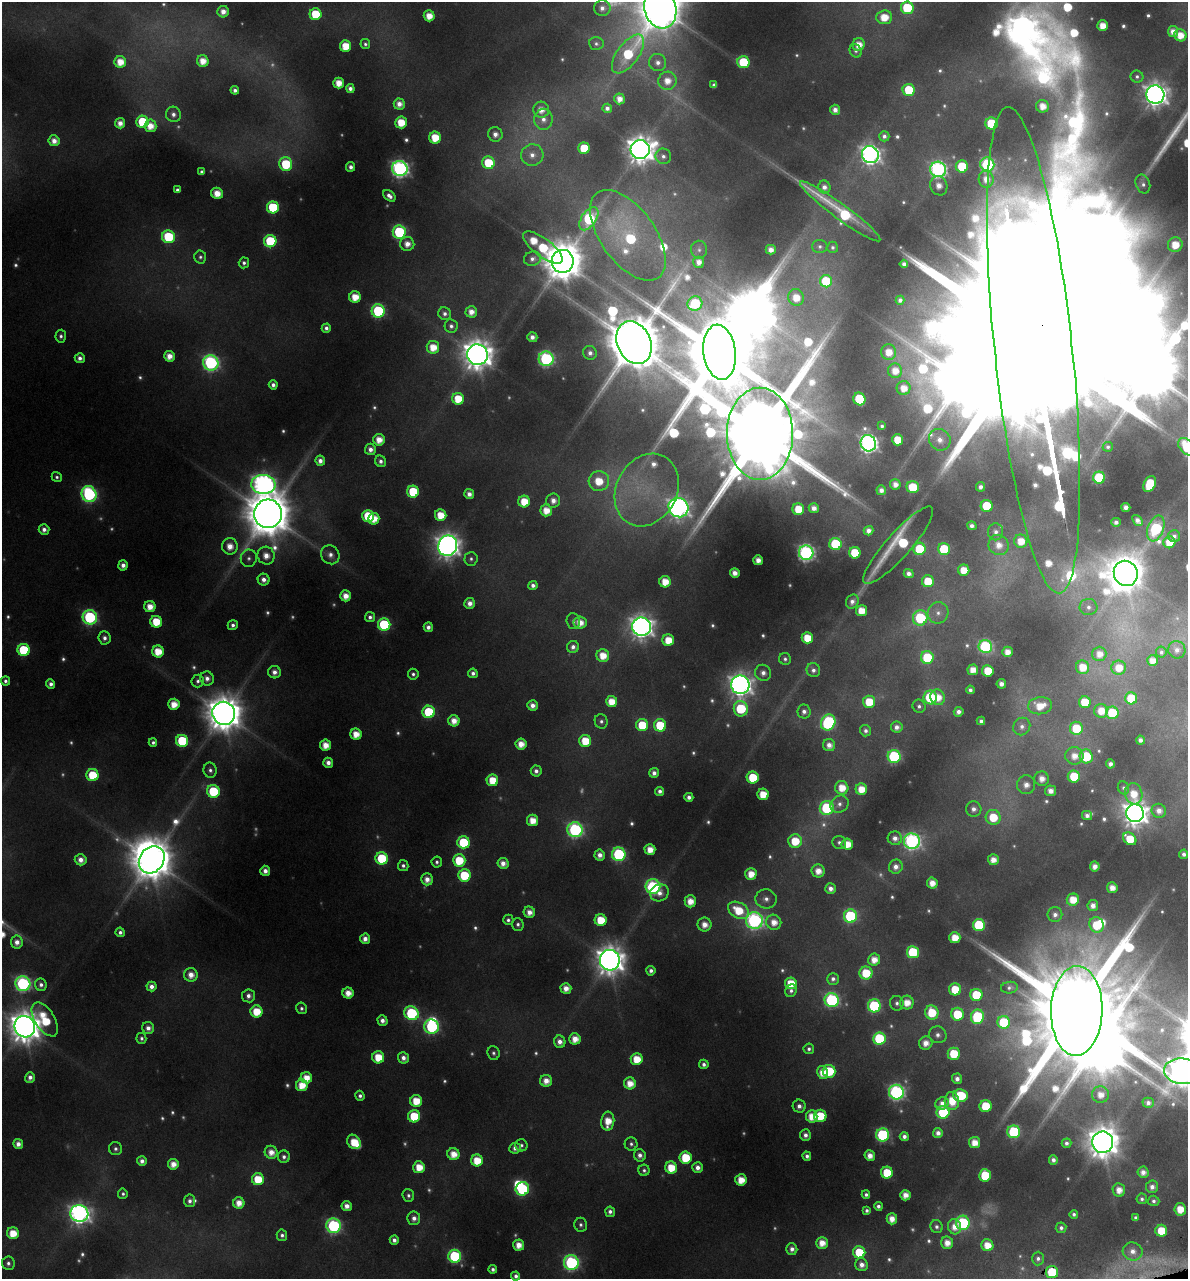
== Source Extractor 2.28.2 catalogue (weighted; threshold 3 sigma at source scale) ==
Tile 6 of 4 x 4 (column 2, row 2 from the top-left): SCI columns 1289-2474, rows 2559-3835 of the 4896 x 5150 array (HDU 1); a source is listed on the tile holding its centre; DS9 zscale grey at full resolution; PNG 1190 x 1281 px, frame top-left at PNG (2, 2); each listed source drawn as its Kron ellipse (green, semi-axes under 4 px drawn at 4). Shown black and unused: <1% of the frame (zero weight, under 4 of 8 exposures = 2% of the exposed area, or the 3 px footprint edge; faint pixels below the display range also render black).
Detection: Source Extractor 2.28.2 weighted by HDU 2 'WHT'; one run over the whole footprint, this tile lists its part. Background -0.0182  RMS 0.0096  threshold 0.0393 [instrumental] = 3 sigma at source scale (4.09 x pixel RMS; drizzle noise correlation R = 1.36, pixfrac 0.8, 0.0396/0.0396 arcsec/px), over >= 5 px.
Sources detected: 643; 74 too faint to see at this stretch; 11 inside a brighter object's white glare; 1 long thin detection or spike segment (spike, bleed or trail) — neither listed nor drawn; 12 inside a brighter listed object's ellipse — not listed separately; of the other 545, all 500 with FLUX_AUTO >= 2.7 (the completeness limit of this list) listed and drawn (45 fainter detections not listed), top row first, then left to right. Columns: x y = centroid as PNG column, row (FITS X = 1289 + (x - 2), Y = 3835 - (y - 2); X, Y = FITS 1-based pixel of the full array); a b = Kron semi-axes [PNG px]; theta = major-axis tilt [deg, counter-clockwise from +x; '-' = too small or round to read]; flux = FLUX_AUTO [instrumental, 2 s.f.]
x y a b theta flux
602 8 8 8 - 6.7
660 8 20 15 -75 4700
907 8 6 6 - 62
223 12 6 5 - 9.8
315 14 6 6 - 47
429 16 5 5 - 17
884 17 8 7 - 24
1103 26 5 5 - 18
1173 31 5 5 - 11
1180 35 6 6 - 19
365 44 5 5 - 2.7
596 44 7 6 - 3.2
858 45 6 6 - 16
345 46 5 5 - 27
856 51 7 6 - 3.5
628 54 23 10 53 70
203 61 6 5 - 17
120 62 6 5 - 19
658 62 9 8 - 7.3
743 62 6 6 - 69
1137 77 6 6 - 2.9
667 81 9 9 - 17
339 83 5 5 - 18
714 85 4 4 - 3.6
350 89 4 4 - 5.7
235 90 4 4 - 4.7
909 90 6 6 - 53
1155 95 9 9 - 1100
619 99 5 5 - 11
399 104 5 5 - 10
1043 106 6 6 - 15
607 108 4 4 - 5.4
541 110 8 8 - 13
835 110 5 5 - 8.2
173 114 8 7 - 5.8
543 119 10 9 - 8.9
142 122 6 6 - 56
401 122 6 6 - 26
120 123 5 5 - 11
991 124 6 6 - 70
150 126 6 6 - 18
495 134 7 7 - 8.1
884 136 5 5 - 4.5
435 138 6 6 - 28
54 141 5 5 - 11
584 148 6 5 - 42
640 150 10 9 - 1600
532 155 11 10 - 11
870 155 9 8 - 620
663 156 8 7 - 5.2
488 163 6 6 - 45
286 164 7 6 - 69
987 164 7 7 - 190
962 166 6 6 - 53
351 167 5 4 - 5.7
400 169 8 7 - 440
938 169 8 7 - 360
201 172 4 3 - 2.7
986 179 8 7 - 12
1143 184 10 7 -68 4.5
939 186 10 8 -69 13
824 187 6 6 - 7.3
177 190 4 4 - 3.1
217 193 6 5 - 18
389 196 7 5 -40 6.7
273 207 6 6 - 82
840 211 49 7 -36 110
589 219 13 7 57 120
399 232 7 6 - 120
628 235 52 27 -54 140
168 237 6 6 - 72
270 241 6 6 - 85
407 244 7 7 - 12
1175 245 7 7 - 24
820 246 7 6 - 3.1
833 247 6 5 - 3
543 248 24 9 -37 84
699 250 9 8 - 3.8
771 250 5 5 - 9.5
200 257 6 6 - 3.1
532 259 8 7 - 5.7
563 261 11 11 - 3800
699 262 5 5 - 9.9
244 263 5 5 - 3.7
904 264 4 4 - 5.5
826 281 6 6 - 60
355 297 6 5 - 22
796 297 8 8 - 20
900 300 4 4 - 5
695 303 7 7 - 78
378 311 7 6 - 130
471 312 6 5 - 12
445 314 6 6 - 4.6
451 326 7 6 - 4.5
326 328 4 4 - 4.9
61 336 6 5 - 3.5
532 337 5 5 - 7.8
634 343 22 16 -65 9000
433 347 6 6 - 22
1033 350 244 39 -84 220000
720 352 28 16 -83 22000
889 352 8 7 - 17
590 353 7 6 - 5.8
477 355 10 10 - 2000
169 356 5 5 - 13
80 358 5 5 - 5.9
546 359 7 7 - 230
211 363 8 7 - 280
895 371 7 7 - 17
273 385 4 4 - 5.4
904 388 7 7 - 16
458 399 6 6 - 30
859 399 6 6 - 73
882 426 4 4 - 2.8
760 434 46 33 -90 30000
379 440 6 6 - 17
898 440 5 5 - 33
940 440 11 10 - 12
868 443 8 7 - 500
1108 447 5 5 - 2.9
1187 447 10 7 -46 67
370 449 6 5 - 7.6
320 461 5 4 - 7.1
381 461 6 5 - 4.8
57 477 5 4 - 2.8
1099 478 6 6 - 89
599 481 10 10 - 32
263 484 12 9 -4 700
895 484 5 5 - 9.8
1150 484 8 5 65 53
913 487 6 6 - 42
980 487 5 4 - 5.7
647 490 38 30 62 90
881 490 5 5 - 7.4
413 492 6 6 - 59
89 494 8 7 - 220
469 494 5 5 - 8.2
524 501 6 6 - 27
553 501 7 7 - 9.1
987 506 6 6 - 52
1126 507 4 4 - 8.3
678 508 10 9 - 740
814 508 5 5 - 9.2
798 509 6 6 - 29
546 510 6 6 - 19
268 514 14 14 - 5700
441 515 6 5 - 25
368 516 6 6 - 52
374 519 6 5 - 21
1137 520 6 4 -50 7.5
1116 522 4 4 - 5.3
972 526 5 4 - 5.4
1156 528 13 8 69 170
44 529 5 5 - 6.8
869 531 5 4 - 7.9
996 532 8 7 - 5.8
1174 536 6 6 - 4.3
1021 541 6 6 - 20
1169 542 6 6 - 22
835 544 6 6 - 100
898 545 50 12 48 82
999 545 10 10 - 15
230 546 8 8 - 15
448 546 10 9 - 1100
919 549 6 6 - 47
944 549 6 6 - 63
806 553 7 7 - 360
855 553 6 5 - 44
330 555 10 9 - 7.4
266 556 9 8 - 14
249 558 9 8 - 4.9
471 559 7 6 - 3.2
758 560 5 5 - 12
123 565 5 5 - 7.5
964 570 5 5 - 20
735 573 5 5 - 11
909 573 5 4 - 6.5
1126 573 13 12 - 2700
264 580 6 6 - 7.4
928 581 6 6 - 32
665 582 6 5 - 22
533 585 4 4 - 5.4
346 596 5 5 - 14
852 602 7 6 - 6
470 603 5 5 - 9.5
150 607 5 5 - 17
1088 607 9 8 - 6.1
861 611 5 5 - 22
938 613 11 10 - 8.6
90 617 7 7 - 190
370 617 5 5 - 4.4
920 618 7 7 - 93
573 621 8 6 -86 3.7
156 622 6 6 - 35
580 623 6 6 - 17
233 625 5 4 - 4.5
384 625 6 6 - 110
428 627 5 4 - 6.4
641 627 9 9 - 950
104 638 6 6 - 5.4
807 638 6 5 - 30
668 640 6 6 - 24
573 647 6 6 - 5.6
985 647 7 6 - 170
24 650 6 6 - 77
1177 650 9 8 - 7.3
158 651 6 6 - 26
1007 652 5 5 - 12
1161 652 5 5 - 3.2
1099 654 7 7 - 13
603 656 6 6 - 22
927 657 6 6 - 66
785 659 6 5 - 3.2
1152 660 5 5 - 13
1082 667 7 6 - 21
1119 668 7 7 - 20
813 670 7 6 - 5.2
973 670 5 5 - 16
988 671 5 5 - 34
274 672 6 6 - 7.9
473 673 5 4 - 5.3
763 673 8 8 - 7.4
413 674 5 5 - 3.5
207 678 7 6 - 7.3
5 681 4 4 - 3.8
198 681 6 6 - 3.8
51 684 5 4 - 5.7
1001 684 5 4 - 8
740 685 9 9 - 980
970 690 4 4 - 4.2
930 697 7 6 - 92
938 697 8 7 - 18
1131 698 6 6 - 51
612 702 5 5 - 23
869 702 6 6 - 32
1085 702 6 6 - 34
174 704 5 5 - 19
532 705 5 5 - 8.6
919 706 7 6 - 3.7
1040 706 12 8 6 23
741 709 8 7 - 72
804 711 7 6 - 5.9
1101 711 7 7 - 19
429 712 6 6 - 72
959 712 5 5 - 6.7
224 713 12 11 - 3100
1112 713 6 6 - 70
454 721 6 5 - 15
601 721 7 6 - 3.7
981 721 4 4 - 3.8
828 722 8 7 - 160
642 725 6 6 - 44
660 725 6 6 - 51
1022 726 9 8 - 6.7
897 727 6 5 - 7.1
1076 728 6 6 - 47
866 731 6 5 - 4.3
356 734 5 5 - 19
1140 740 4 4 - 6
182 741 6 6 - 83
585 741 6 6 - 32
153 742 4 4 - 3
521 744 5 5 - 16
325 745 5 5 - 18
829 745 6 6 - 9.3
894 756 6 6 - 140
1074 756 9 8 - 15
1086 756 7 6 - 63
328 763 5 5 - 8.1
1110 764 4 4 - 6
210 770 7 6 - 4.3
536 771 5 5 - 5.5
654 773 5 5 - 6.5
92 775 6 6 - 44
1074 776 6 6 - 46
753 778 6 6 - 48
1042 779 7 7 - 13
492 780 6 6 - 29
1026 785 9 9 - 12
842 788 7 6 - 21
1123 788 7 5 -66 2.8
861 789 6 5 - 21
213 791 6 6 - 71
660 791 4 4 - 5.3
1051 791 6 5 - 10
763 794 5 5 - 26
1134 794 11 8 -80 22
689 797 4 4 - 5.9
839 804 9 8 - 5.9
827 808 7 7 - 120
974 809 7 7 - 7
1159 811 7 7 - 9.4
1135 813 9 8 - 1300
1087 815 5 4 - 5.6
993 817 7 7 - 38
533 820 6 5 - 19
575 830 7 7 - 260
895 838 7 7 - 8
1130 839 7 5 -41 32
795 841 7 6 - 35
912 841 8 7 - 360
463 842 6 6 - 71
839 842 7 6 - 3.9
847 844 6 5 - 20
650 849 5 5 - 17
619 854 7 6 - 160
1184 854 4 4 - 5.2
600 855 5 5 - 8.9
382 858 6 6 - 77
81 860 6 5 - 9.9
152 860 14 12 53 4200
459 860 6 6 - 41
993 860 5 5 - 12
437 862 5 5 - 3.2
503 863 5 5 - 10
403 866 5 5 - 4
1095 866 5 5 - 10
896 867 7 7 - 8.4
265 871 5 5 - 7.9
818 871 6 6 - 14
751 874 6 5 - 19
464 875 6 6 - 55
427 879 6 6 - 11
932 883 5 5 - 14
653 887 7 7 - 190
1112 888 5 5 - 13
830 889 5 5 - 7.7
659 893 9 8 - 9.4
766 899 11 9 -6 7.8
1073 900 6 6 - 22
690 901 6 5 - 17
1093 906 5 5 - 8.9
738 910 11 7 -30 37
529 912 6 5 - 11
1055 915 7 7 - 6.6
850 916 7 6 - 140
508 920 5 5 - 3.6
601 920 6 6 - 35
754 921 8 8 - 340
774 922 7 7 - 15
518 924 6 6 - 3.5
704 925 7 7 - 13
979 925 6 6 - 99
1097 925 8 7 - 42
120 932 5 4 - 4.1
955 938 5 5 - 22
365 939 5 5 - 9.5
17 942 6 6 - 9.4
913 952 6 6 - 85
610 960 10 10 - 1800
874 960 6 6 - 15
651 971 5 4 - 5.1
866 973 6 6 - 40
191 975 7 6 - 13
833 979 6 6 - 4.8
791 983 6 6 - 29
23 984 7 7 - 270
41 985 6 6 - 5.2
151 986 5 5 - 7.5
566 988 5 5 - 12
1009 988 8 6 7 3
955 989 6 6 - 38
791 991 6 5 - 4
348 993 5 5 - 16
976 995 6 6 - 56
248 996 6 6 - 6.9
832 1000 7 7 - 210
897 1003 7 7 - 4.2
907 1003 7 7 - 18
874 1006 6 6 - 130
302 1008 6 5 - 3.3
256 1011 6 6 - 31
1077 1011 45 26 89 38000
411 1013 7 6 - 130
932 1013 7 6 - 43
957 1014 6 6 - 45
977 1017 7 6 - 110
45 1019 19 10 -57 56
382 1021 5 5 - 7.5
1004 1022 6 6 - 76
25 1027 11 10 - 2300
432 1027 7 7 - 160
148 1028 6 6 - 7.4
938 1035 9 8 - 6.5
141 1038 5 5 - 3.3
879 1038 6 6 - 86
575 1039 5 5 - 16
560 1042 6 5 - 8.3
926 1043 7 6 - 13
809 1049 5 5 - 3.8
493 1053 7 6 - 3.3
954 1054 6 6 - 44
378 1057 6 6 - 31
403 1058 6 5 - 7.6
637 1059 6 6 - 28
704 1064 5 4 - 5.1
829 1071 6 6 - 53
1182 1071 18 13 -5 1700
822 1072 7 5 -80 16
30 1077 5 5 - 6.9
306 1078 6 5 - 20
957 1079 5 5 - 7.3
546 1081 6 6 - 13
630 1083 6 6 - 18
302 1085 6 6 - 23
896 1092 7 7 - 320
961 1095 7 6 - 53
1100 1095 8 8 - 14
360 1096 5 4 - 4.1
416 1101 6 6 - 28
952 1101 9 7 -83 28
942 1103 7 6 - 10
1148 1103 5 5 - 5.6
799 1106 6 6 - 6.7
986 1106 6 6 - 44
943 1112 6 6 - 82
414 1116 6 6 - 45
812 1116 6 5 - 22
820 1116 6 6 - 43
608 1121 9 6 86 23
1014 1132 6 6 - 120
938 1133 5 5 - 7.9
805 1135 6 5 - 6.6
883 1135 6 6 - 160
904 1136 4 4 - 6.3
354 1142 7 6 - 31
1103 1142 11 10 - 2300
975 1143 5 5 - 18
1066 1143 5 4 - 4.5
18 1144 5 5 - 8.5
631 1144 6 6 - 3.4
521 1145 6 6 - 2.9
515 1148 6 5 - 6.4
116 1149 6 6 - 4
271 1152 6 6 - 14
453 1154 6 6 - 18
640 1155 6 6 - 6.9
807 1156 4 4 - 4.8
870 1156 5 5 - 12
284 1157 6 6 - 4.7
685 1158 6 6 - 46
477 1160 6 6 - 29
1053 1160 5 4 - 6
142 1161 5 5 - 7.1
173 1164 5 5 - 14
419 1167 6 5 - 23
671 1168 6 6 - 30
698 1168 5 5 - 8.3
644 1170 5 5 - 3.1
1143 1172 5 5 - 9.1
887 1173 6 6 - 40
985 1175 6 6 - 51
258 1179 6 6 - 37
741 1180 5 5 - 22
1152 1187 6 6 - 7.3
522 1189 7 6 - 120
1119 1190 6 6 - 14
123 1194 5 5 - 2.9
408 1195 6 5 - 3.3
866 1195 4 4 - 3.7
905 1195 5 5 - 13
1142 1199 5 5 - 3.5
190 1201 6 5 - 5.1
1154 1201 6 5 - 4.1
239 1203 5 5 - 16
347 1206 5 5 - 9.8
878 1206 4 4 - 4.4
1180 1209 6 5 - 22
867 1210 4 4 - 3.5
610 1212 5 5 - 5.2
79 1214 9 8 - 720
1074 1214 4 4 - 3.4
1135 1217 4 4 - 2.8
414 1218 7 6 - 6.9
892 1219 5 5 - 14
963 1223 7 7 - 130
581 1225 7 6 - 3.4
334 1226 7 7 - 220
937 1227 6 6 - 4.1
954 1227 8 6 -73 13
1061 1228 5 5 - 4.3
1161 1231 6 6 - 33
13 1233 6 6 - 26
282 1235 6 5 - 4.2
394 1240 4 4 - 5.9
822 1243 6 5 - 16
947 1243 6 6 - 14
519 1245 5 5 - 15
987 1245 6 6 - 21
792 1249 5 5 - 6.9
1133 1251 10 9 - 9.8
859 1252 6 6 - 43
455 1256 6 6 - 140
1038 1258 7 6 - 4.3
8 1263 7 6 - 4.5
571 1263 7 7 - 230
862 1265 6 6 - 8.9
493 1269 4 4 - 4.2
1052 1272 6 6 - 66
516 1276 4 4 - 4.7
Overlapping masked pixels (flux is a lower limit): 2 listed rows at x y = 1033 350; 1052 1272
Isophote crosses this tile's border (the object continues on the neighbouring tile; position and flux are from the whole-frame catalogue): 5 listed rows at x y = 660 8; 1033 350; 1187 447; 1182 1071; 516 1276